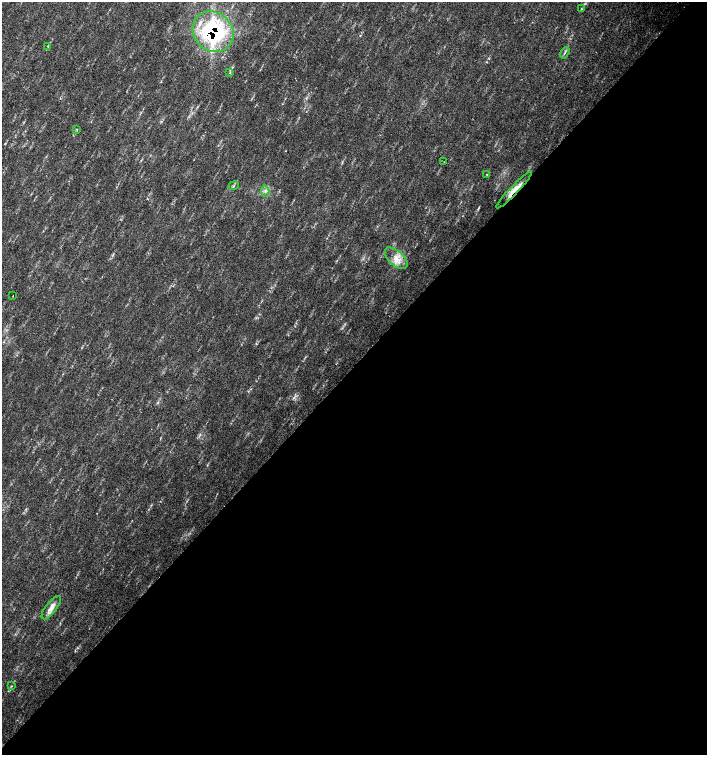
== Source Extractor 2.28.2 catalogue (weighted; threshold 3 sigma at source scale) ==
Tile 12 of 4 x 4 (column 4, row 3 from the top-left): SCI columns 4454-5862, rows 1507-3012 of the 6023 x 6029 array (HDU 1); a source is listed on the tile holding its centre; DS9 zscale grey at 2 x 2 block average (1 PNG px = mean of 2 x 2 image px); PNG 709 x 757 px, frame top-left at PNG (2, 2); each listed source drawn as its Kron ellipse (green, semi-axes under 4 px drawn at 4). Shown black and unused: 52% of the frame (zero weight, under 2 of 3 exposures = <1% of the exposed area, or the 3 px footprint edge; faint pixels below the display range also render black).
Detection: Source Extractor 2.28.2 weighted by HDU 2 'WHT'; one run over the whole footprint, this tile lists its part. Background 0.0334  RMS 0.0041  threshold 0.0185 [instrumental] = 3 sigma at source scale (4.5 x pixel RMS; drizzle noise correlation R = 1.50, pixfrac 1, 0.0396/0.0396 arcsec/px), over >= 5 px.
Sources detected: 16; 1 inside a brighter listed object's ellipse — not listed separately; the other 15 listed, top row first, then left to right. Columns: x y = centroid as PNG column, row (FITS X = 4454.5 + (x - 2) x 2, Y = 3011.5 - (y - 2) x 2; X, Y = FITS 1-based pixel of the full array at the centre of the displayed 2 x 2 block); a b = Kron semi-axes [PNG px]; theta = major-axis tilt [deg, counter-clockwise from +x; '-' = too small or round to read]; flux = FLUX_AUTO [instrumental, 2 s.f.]
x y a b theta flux
581 9 3 2 - 0.57
213 32 21 19 -42 130
48 46 3 2 - 0.78
565 53 6 2 58 1.5
230 73 3 2 - 0.58
77 129 3 2 - 0.6
444 162 2 2 - 0.34
487 174 2 2 - 0.56
234 186 5 2 - 0.95
514 190 25 4 46 11
265 191 6 2 -85 1.5
396 258 14 7 -41 9.6
13 295 2 2 - 0.54
51 608 14 5 53 7.2
11 686 3 2 - 0.63
Overlapping masked pixels (flux is a lower limit): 2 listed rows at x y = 213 32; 514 190
Diffuse or blended objects may show on this block-average render without a row.